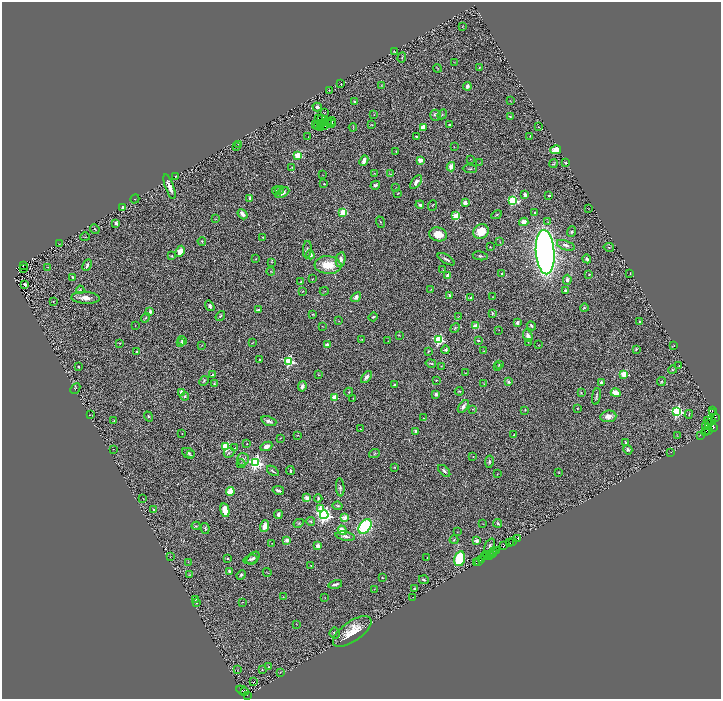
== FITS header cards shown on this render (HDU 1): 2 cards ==
NAXIS1  =                 1438
NAXIS2  =                 1393

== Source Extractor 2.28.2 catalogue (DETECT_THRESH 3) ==
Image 1438 x 1393 px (HDU 1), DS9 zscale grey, zoomed out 1/2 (1 PNG px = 2 x 2 image px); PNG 723 x 701 px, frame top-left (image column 2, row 1393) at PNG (2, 2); each listed source drawn as its Kron ellipse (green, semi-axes under 4 px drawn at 4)
Background 0.769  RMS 0.07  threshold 0.211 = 3 sigma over >= 5 px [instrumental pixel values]
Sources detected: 391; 54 cannot appear on this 1/2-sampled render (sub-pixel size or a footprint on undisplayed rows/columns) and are neither listed nor drawn; the other 337 listed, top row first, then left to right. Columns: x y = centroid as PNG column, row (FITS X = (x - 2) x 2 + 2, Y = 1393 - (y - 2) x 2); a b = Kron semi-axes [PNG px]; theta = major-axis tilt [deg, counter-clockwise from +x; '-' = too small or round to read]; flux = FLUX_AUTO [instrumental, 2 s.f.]
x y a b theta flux
463 26 3 2 - 5.6
394 51 2 1 - 7.8
402 58 5 2 - 9.3
454 62 2 1 - 3.4
479 67 2 1 - 5.9
437 68 4 2 - 7.7
341 84 2 2 - 8.3
382 86 4 3 - 8.9
467 86 4 3 - 52
329 90 3 2 - 6.7
510 101 3 1 - 5.6
355 102 3 2 - 22
317 107 4 3 - 54
325 113 2 1 - 5.1
442 114 5 2 - 12
374 115 3 2 - 5.2
435 115 5 5 - 27
510 116 3 3 - 11
321 118 2 1 - 5.2
318 119 2 1 - 12
328 121 3 1 - 26
331 121 4 3 - 0.39
332 123 2 1 - 3.2
321 124 4 1 - 26
315 125 2 1 - 14
372 125 3 2 - 7.2
449 125 2 2 - 13
318 126 3 2 - 5.3
321 127 2 1 - 1.3
325 127 2 1 - 8.7
353 127 4 2 - 10
423 127 4 3 - 130
538 127 3 2 - 5.8
530 136 2 1 - 6.5
308 137 2 1 - 3.4
416 137 3 2 - 14
238 144 2 2 - 13
237 147 2 1 - 3.8
454 147 3 2 - 5.4
555 150 5 3 - 160
396 152 4 2 - 11
298 155 3 3 - 560
470 159 2 2 - 4.1
420 160 2 2 - 230
364 161 5 3 - 100
480 163 2 1 - 3.5
566 163 2 2 - 18
553 164 4 2 - 14
292 167 3 3 - 7.9
451 167 5 4 - 95
470 169 7 2 -3 14
374 173 3 2 - 6.3
391 174 3 2 - 8.2
323 175 2 2 - 3.6
176 176 2 2 - 19
416 182 8 4 52 57
324 184 3 3 - 8.7
375 185 5 3 - 30
169 187 13 3 -70 98
396 187 2 1 - 3.6
280 190 4 3 - 18
276 191 4 3 - 16
282 193 7 4 30 64
398 193 2 2 - 5.8
525 195 3 3 - 38
549 195 2 2 - 54
250 198 4 3 - 53
135 199 5 2 - 4.5
513 200 4 3 - 1000
465 203 3 3 - 83
420 205 4 3 - 34
433 205 5 1 - 6.3
123 207 2 2 - 110
589 209 2 1 - 4.2
343 213 3 3 - 490
535 213 3 3 - 12
243 214 6 3 -51 81
497 215 5 2 - 12
456 216 3 3 - 620
215 219 3 2 - 5
380 222 6 2 -71 11
524 222 4 4 - 70
548 222 3 3 - 9.6
116 223 2 2 - 120
95 229 5 3 - 17
481 232 8 7 - 270
571 232 5 4 - 24
438 234 9 7 -16 230
85 237 4 2 - 6.8
263 237 2 2 - 10
202 241 4 3 - 15
500 242 3 2 - 5.4
59 244 3 1 - 4
566 245 9 4 -20 63
490 247 2 2 - 12
609 247 5 3 - 19
307 250 8 3 86 30
180 251 6 4 64 140
545 252 22 9 -86 9100
310 255 4 3 - 52
172 256 3 2 - 10
480 256 7 3 -10 21
256 259 3 2 - 7.8
446 259 9 3 -32 36
587 259 4 3 - 31
341 260 7 4 80 73
272 262 3 2 - 6.1
23 265 2 1 - 5.2
87 265 6 2 65 32
328 265 13 9 -4 260
48 267 3 2 - 9.1
24 268 2 1 - 3.4
443 270 3 2 - 4.8
271 271 4 3 - 12
501 273 3 3 - 13
630 274 2 2 - 5.5
448 275 3 2 - 120
589 275 3 2 - 10
73 277 3 2 - 17
312 279 4 2 - 7.4
567 280 5 3 - 48
301 282 3 2 - 10
24 284 4 2 - 27
80 290 4 3 - 15
431 290 3 2 - 8.2
565 290 2 2 - 45
302 291 3 2 - 8.2
324 291 4 2 - 9.3
450 295 3 3 - 33
356 297 6 4 41 49
471 297 2 2 - 19
492 297 2 2 - 4.6
85 298 14 6 -4 130
53 301 2 2 - 4.9
210 306 6 3 -55 37
584 308 4 3 - 20
258 310 2 2 - 94
150 311 3 3 - 51
492 313 3 2 - 18
313 314 4 2 - 9.2
220 316 5 3 - 21
459 316 4 2 - 7.8
373 317 4 3 - 15
145 318 5 3 - 19
339 321 2 1 - 4.3
639 321 2 2 - 15
517 322 3 2 - 49
135 325 2 1 - 4.5
322 326 3 1 - 5.1
475 326 3 2 - 350
531 326 5 3 - 26
455 328 5 3 - 13
499 330 2 1 - 3.4
399 335 3 2 - 7.2
528 336 6 4 -71 70
361 339 3 3 - 8.6
439 340 3 3 - 1600
478 340 2 2 - 52
182 341 5 3 - 24
388 341 3 2 - 5.2
528 342 3 3 - 9.3
120 343 4 1 - 6.8
181 343 3 3 - 33
252 343 3 1 - 6.3
202 345 2 1 - 4.5
327 345 2 2 - 190
538 345 2 2 - 4.3
674 345 3 2 - 3.9
636 349 3 3 - 13
446 350 4 3 - 27
428 351 3 2 - 11
484 351 2 2 - 4.3
137 352 2 2 - 58
259 359 2 2 - 17
289 361 4 3 - 1500
431 363 5 2 - 13
499 364 4 3 - 17
441 366 4 3 - 8.9
679 366 2 2 - 6
78 367 3 2 - 16
498 367 3 2 - 10
672 370 4 3 - 15
466 373 2 1 - 4.9
624 374 3 3 - 610
212 375 2 2 - 72
318 375 3 2 - 8.9
366 377 7 3 49 49
436 380 2 2 - 11
204 381 5 3 - 18
661 381 4 4 - 19
508 382 3 3 - 46
601 382 3 3 - 44
214 384 4 3 - 12
484 384 3 2 - 6.3
394 385 3 2 - 14
302 386 5 4 - 52
75 389 5 2 - 9.5
459 391 4 2 - 15
181 392 2 2 - 150
349 392 4 3 - 11
581 393 3 3 - 11
616 393 5 3 - 180
436 394 4 3 - 32
185 396 4 3 - 24
596 396 8 3 81 26
335 397 3 2 - 440
353 398 2 1 - 5.8
463 406 7 3 55 53
577 408 3 2 - 9.7
472 409 3 2 - 4.8
525 410 4 3 - 12
677 411 4 4 - 1900
712 411 2 1 - 110
713 413 3 1 - 1.2
689 414 4 1 - 9.5
90 415 2 1 - 3.3
148 416 5 4 - 19
608 416 8 6 7 100
715 417 3 2 - 19
423 418 3 2 - 8.7
711 420 2 1 - 110
114 421 4 2 - 8.7
269 421 8 4 -20 50
708 421 4 1 - 0.55
709 423 3 2 - 260
706 427 2 1 - 54
713 427 3 2 - 380
361 429 2 1 - 7.6
708 430 3 2 - 400
416 431 2 2 - 120
705 431 4 3 - 390
182 434 2 1 - 7.3
298 435 3 2 - 6.1
514 435 2 2 - 40
700 435 2 1 - 16
677 436 2 1 - 3.2
280 438 3 2 - 7.2
626 443 2 2 - 52
247 444 2 2 - 7.6
266 446 6 3 25 85
226 447 4 3 - 810
235 448 4 2 - 7.5
113 449 2 1 - 5.7
628 450 5 4 - 29
670 452 4 1 - 4.8
188 453 7 5 -22 29
229 453 5 4 - 26
374 454 5 3 - 16
190 455 4 3 - 14
473 457 2 2 - 6.9
243 459 6 6 - 59
489 462 6 4 80 23
255 463 4 4 - 3000
241 464 4 2 - 11
394 467 3 3 - 10
273 471 7 2 -36 20
290 471 4 3 - 22
444 471 7 3 -45 31
558 472 3 1 - 4.6
497 474 3 2 - 4.8
340 487 9 3 -86 26
278 490 6 2 -12 37
230 492 5 3 - 240
143 498 2 1 - 3.7
307 498 4 3 - 83
318 498 4 2 - 21
338 506 5 3 - 18
320 508 3 3 - 200
154 510 2 2 - 49
225 510 7 4 -77 280
278 514 4 3 - 38
324 515 4 4 - 4600
345 518 2 2 - 270
310 521 5 3 - 18
299 523 5 4 - 21
498 523 4 3 - 21
483 524 2 2 - 6.1
196 526 4 3 - 13
264 526 6 4 71 140
365 526 8 5 52 1600
205 528 5 4 - 22
342 530 5 3 - 240
457 532 3 2 - 5
345 536 10 3 -11 52
517 539 3 2 - 420
287 540 4 3 - 68
454 540 4 3 - 12
476 541 2 2 - 230
509 542 2 1 - 17
512 542 2 2 - 380
272 543 2 1 - 3.7
503 545 3 2 - 150
318 546 3 3 - 97
489 546 8 4 65 40
497 551 3 1 - 7.2
493 552 2 2 - 85
492 554 2 1 - 66
487 555 2 1 - 140
489 555 2 1 - 410
170 557 3 1 - 4.6
427 557 2 1 - 6.8
485 557 2 2 - 180
253 558 7 5 45 57
227 559 2 2 - 13
250 559 7 3 17 36
460 559 7 5 76 710
482 559 3 2 - 74
478 561 2 1 - 130
188 562 2 2 - 6.8
477 563 3 2 - 230
311 565 2 2 - 9
229 571 4 3 - 29
267 572 4 2 - 6.2
189 575 4 3 - 8.2
241 575 5 4 - 23
382 577 4 3 - 11
424 580 5 3 - 20
335 584 7 2 15 42
374 589 2 1 - 3.6
414 589 3 2 - 13
283 597 3 2 - 5.9
325 597 2 2 - 4.4
413 597 2 1 - 4
195 599 4 2 - 18
242 602 3 2 - 5.3
197 603 3 2 - 12
296 624 2 1 - 4.5
352 631 22 10 35 320
335 633 5 5 - 37
268 667 2 2 - 9.2
262 669 3 2 - 8.5
237 670 3 2 - 5.7
280 672 2 2 - 4.5
253 682 2 2 - 20
242 691 7 1 -27 13
245 692 2 2 - 56
247 695 2 1 - 12
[54 sub-pixel or undisplayed-footprint detections neither listed nor drawn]